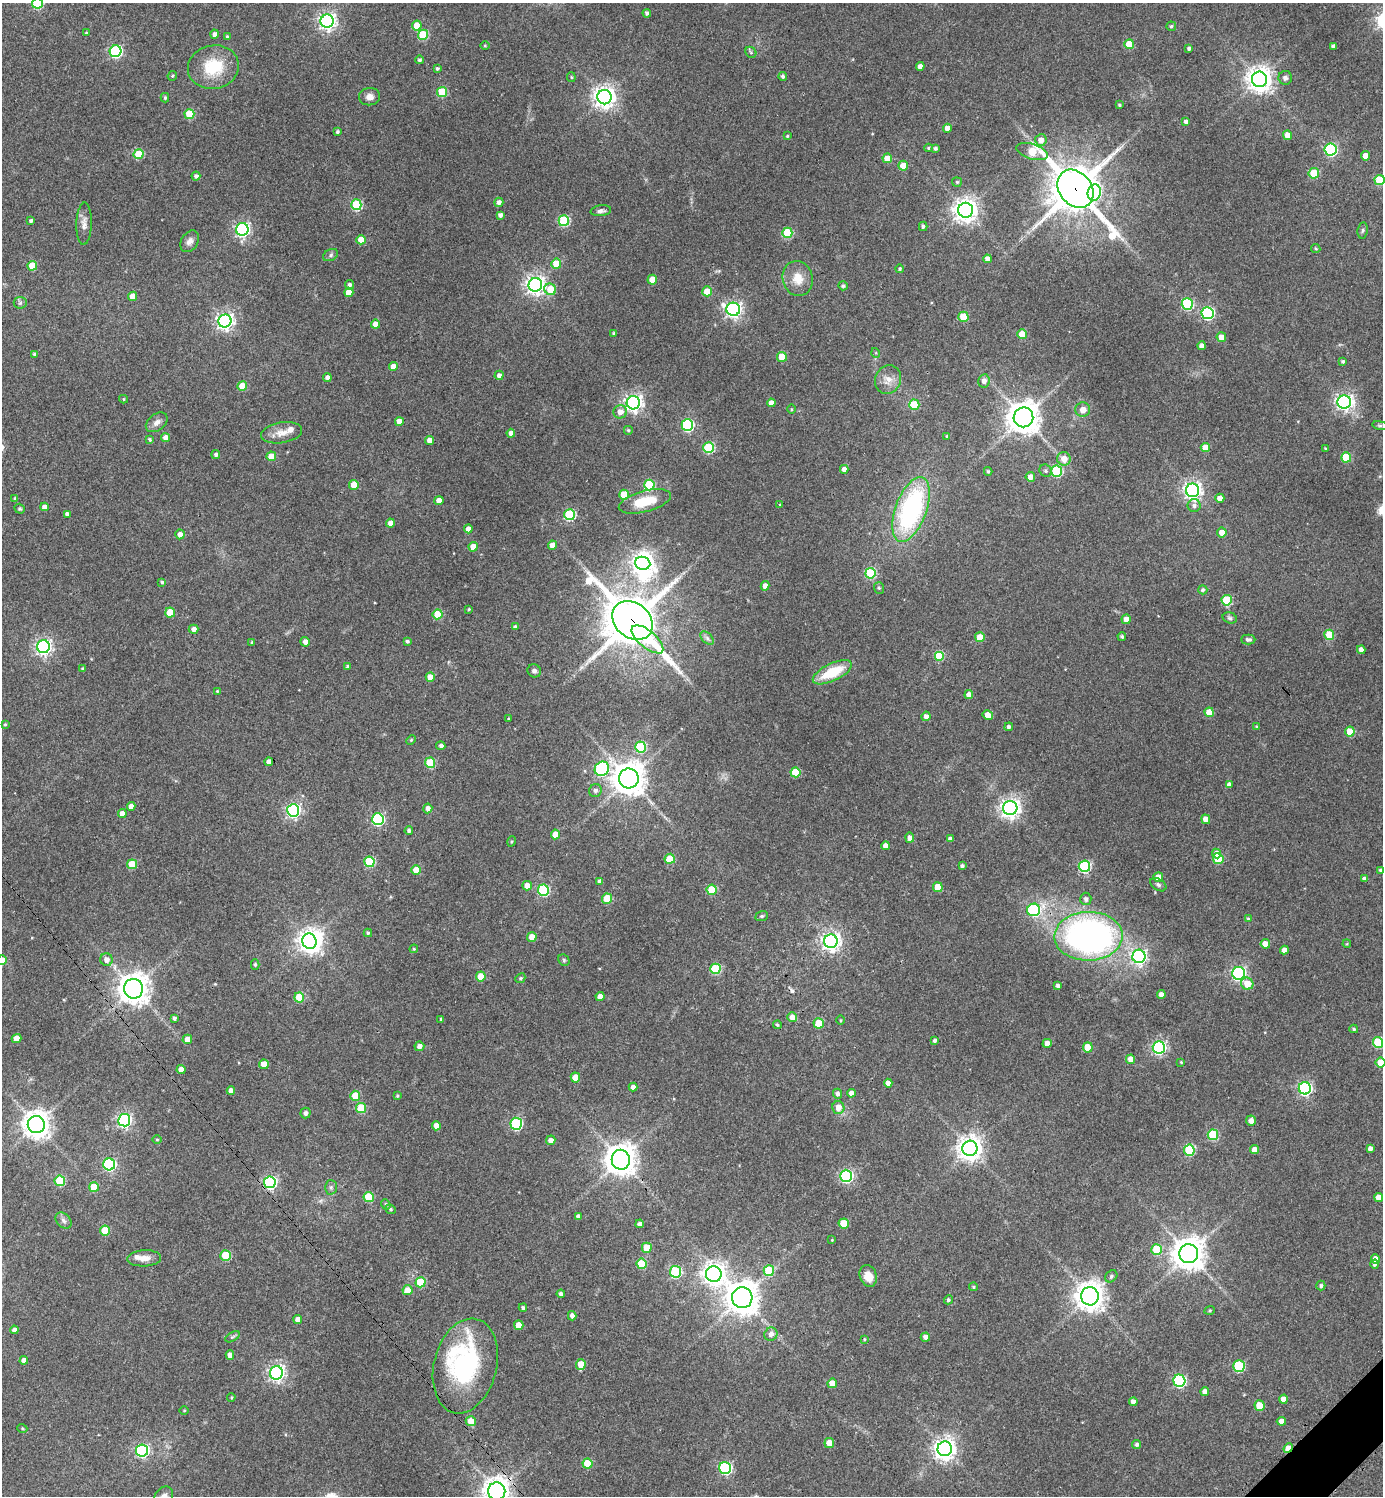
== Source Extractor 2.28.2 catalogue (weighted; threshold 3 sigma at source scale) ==
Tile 6 of 4 x 4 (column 2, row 2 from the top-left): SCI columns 1685-3065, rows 2995-4488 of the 5989 x 5991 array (HDU 1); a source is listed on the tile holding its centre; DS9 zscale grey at full resolution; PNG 1385 x 1498 px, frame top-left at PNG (2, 3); each listed source drawn as its Kron ellipse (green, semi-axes under 4 px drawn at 4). Shown black and unused: <1% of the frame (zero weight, under 3 of 4 exposures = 1% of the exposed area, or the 3 px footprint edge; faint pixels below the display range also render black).
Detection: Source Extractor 2.28.2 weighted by HDU 2 'WHT'; one run over the whole footprint, this tile lists its part. Background 0.0624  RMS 0.0053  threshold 0.024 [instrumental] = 3 sigma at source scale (4.5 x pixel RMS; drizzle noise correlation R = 1.50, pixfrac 1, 0.05/0.05 arcsec/px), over >= 5 px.
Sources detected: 389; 3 inside a brighter object's white glare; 1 cosmic-ray / hot-pixel residue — neither listed nor drawn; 3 inside a brighter listed object's ellipse — not listed separately; the other 382 listed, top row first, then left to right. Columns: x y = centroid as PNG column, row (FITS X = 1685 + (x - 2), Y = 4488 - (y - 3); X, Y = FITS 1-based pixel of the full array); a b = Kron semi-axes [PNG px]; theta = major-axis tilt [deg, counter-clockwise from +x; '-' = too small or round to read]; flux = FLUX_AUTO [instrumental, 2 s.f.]
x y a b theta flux
37 3 5 5 - 45
647 13 4 4 - 1.5
327 21 6 6 - 210
417 25 5 4 - 9.2
1171 26 5 4 - 0.92
86 33 4 3 - 0.46
214 34 4 4 - 1.9
423 35 5 5 - 27
227 37 4 3 - 0.81
1129 44 5 5 - 14
485 46 5 3 - 0.48
1333 46 4 3 - 1.6
1189 48 3 3 - 1.4
115 51 6 6 - 78
751 52 6 5 - 0.85
420 60 4 4 - 1.2
920 66 4 4 - 3.8
213 67 26 21 11 21
437 69 4 4 - 1
172 76 5 4 - 0.86
783 76 4 4 - 1.3
571 77 5 4 - 0.6
1285 78 7 6 - 1.7
1259 79 8 7 - 520
442 92 5 5 - 29
370 97 10 8 7 3.1
604 97 7 7 - 370
165 98 5 4 - 0.99
1119 105 4 3 - 0.69
189 114 5 5 - 20
1186 122 4 4 - 2.2
947 128 4 4 - 3.7
337 132 4 3 - 0.96
1287 135 5 4 - 4.8
787 136 4 4 - 0.66
1041 140 6 5 - 4.5
929 148 4 3 - 0.71
935 148 4 4 - 1.1
1330 149 6 6 - 77
1032 152 16 7 -17 21
139 154 5 5 - 20
1366 156 4 4 - 5.5
887 158 5 5 - 7.8
903 166 5 4 - 8.7
1314 173 5 5 - 20
196 176 4 4 - 1.5
1379 180 5 5 - 23
957 182 5 4 - 0.75
1075 189 21 16 -52 2000
1094 193 8 6 75 66
499 202 5 4 - 2.3
356 205 5 5 - 39
966 210 7 7 - 460
601 211 10 5 7 1.7
500 215 4 4 - 1.8
31 221 4 3 - 1.3
564 221 5 5 - 45
84 224 21 7 88 3.7
923 226 5 4 - 0.95
242 229 6 6 - 130
1363 230 8 5 83 1.1
787 233 5 5 - 28
361 240 4 4 - 10
190 241 11 8 58 2.9
1316 248 5 4 - 0.63
331 255 8 5 29 1.3
988 259 4 4 - 3.7
556 264 5 5 - 15
32 266 5 4 - 16
900 269 4 4 - 0.88
798 278 18 15 -75 8.5
652 280 5 4 - 9.6
349 285 5 4 - 1.7
535 285 7 7 - 270
843 286 4 4 - 1.2
550 289 6 5 - 10
707 291 5 5 - 7.8
349 292 5 4 - 7
133 296 5 4 - 6.2
20 303 6 6 - 1.2
1187 304 6 5 - 44
733 309 7 6 - 170
1208 313 6 6 - 74
963 317 5 5 - 15
225 321 6 6 - 210
375 324 4 4 - 4.6
614 333 3 3 - 1
1022 334 5 5 - 13
1221 337 5 4 - 4.6
1202 346 4 4 - 2.6
876 353 5 3 - 0.5
35 354 4 3 - 1.7
782 357 5 5 - 14
1343 361 4 3 - 0.97
393 367 4 4 - 5.2
499 375 5 4 - 2.4
327 378 4 4 - 2.1
888 380 15 12 65 5.4
984 381 7 5 81 2.6
242 386 5 5 - 11
123 399 4 4 - 0.63
1344 402 7 6 - 180
633 403 6 6 - 220
771 403 4 4 - 3.4
914 405 5 5 - 13
791 409 5 3 - 0.46
1083 410 7 7 - 4.4
620 412 7 6 - 3.8
1023 417 10 10 - 820
157 422 12 8 38 3
399 422 4 4 - 4.8
687 425 6 5 - 65
1380 425 8 4 -8 0.84
628 430 4 4 - 0.77
282 433 21 10 10 5.8
511 433 4 4 - 2.3
947 436 4 3 - 0.86
166 438 4 4 - 4.6
149 439 4 3 - 0.86
429 440 4 4 - 3.5
1205 447 5 4 - 8.5
709 448 5 5 - 43
1325 448 3 3 - 0.46
216 455 4 4 - 1.5
271 456 5 5 - 8
1346 457 5 5 - 19
1064 459 7 6 - 5.2
844 469 4 4 - 3.2
988 471 4 3 - 0.73
1046 471 6 5 - 1.3
1057 471 5 5 - 39
1030 477 5 5 - 3.7
354 485 5 4 - 9
649 485 5 5 - 34
1193 490 7 6 - 230
624 495 5 5 - 15
1220 498 4 4 - 4.1
15 499 4 4 - 1.1
439 501 4 4 - 5.1
645 501 27 10 15 16
780 505 3 3 - 0.61
1194 506 6 6 - 1.9
44 507 4 4 - 3
20 509 5 4 - 0.73
911 509 34 15 70 90
67 514 4 4 - 1.8
570 515 5 5 - 48
390 523 4 4 - 3.6
468 529 4 4 - 3.6
1222 532 5 5 - 4.3
180 534 5 4 - 2.9
552 545 4 4 - 4.5
473 547 4 4 - 6.7
643 563 7 6 - 330
870 573 5 5 - 35
162 582 4 4 - 0.89
765 586 5 4 - 3.3
879 588 6 5 - 0.9
1203 590 4 4 - 1.2
1227 600 5 5 - 32
469 609 3 3 - 0.67
170 613 5 5 - 13
438 614 5 5 - 15
1230 618 7 5 -17 1.1
1126 619 4 4 - 4.1
632 620 22 17 -41 2300
515 627 4 4 - 1.5
194 629 5 4 - 2.7
1329 635 5 5 - 19
980 637 5 5 - 10
1122 637 4 4 - 1.1
707 638 8 5 -46 1.5
647 639 19 8 -40 39
1248 639 7 5 0 1.6
407 641 3 3 - 0.92
252 642 3 3 - 0.69
305 642 5 4 - 3.2
43 647 6 6 - 160
1361 650 4 4 - 2.6
939 656 5 5 - 21
348 667 4 3 - 1.1
83 669 4 3 - 1.1
534 671 7 6 - 1.5
832 672 21 9 25 19
430 677 4 4 - 5.9
217 691 3 3 - 0.54
969 695 4 4 - 4
1209 712 5 4 - 9.2
988 715 5 4 - 5.9
926 716 5 4 - 2.7
509 718 4 2 - 0.48
5 724 4 3 - 0.7
1009 727 4 4 - 1.3
1257 727 4 4 - 0.87
1350 732 5 5 - 10
411 740 5 4 - 0.66
441 746 4 4 - 1.5
641 747 5 5 - 37
269 762 4 4 - 3.3
430 763 5 5 - 24
602 769 7 7 - 73
795 772 5 5 - 15
629 778 10 10 - 880
1229 785 4 4 - 2.3
595 790 6 6 - 1.7
131 806 4 4 - 3
428 808 5 4 - 2.6
1010 808 7 7 - 280
293 810 6 6 - 130
122 814 4 4 - 4.8
378 819 6 6 - 71
1206 819 5 4 - 4.6
409 831 4 4 - 1.3
555 834 5 4 - 7.8
910 838 5 4 - 2.6
950 839 4 4 - 1.7
512 841 5 3 - 0.59
885 846 4 4 - 2.9
1216 853 5 4 - 3
670 859 5 5 - 16
1218 859 5 5 - 22
369 862 5 5 - 31
132 864 5 5 - 15
962 866 3 3 - 1.1
1084 866 6 5 - 56
416 870 5 5 - 9.2
1381 871 4 3 - 1.6
1158 877 5 5 - 5
1365 879 4 4 - 2.5
600 881 4 4 - 2.1
1158 885 9 5 -33 1.4
527 886 5 4 - 5.2
938 887 5 5 - 13
543 890 6 5 - 46
712 890 5 5 - 20
607 899 5 5 - 20
1086 899 6 5 - 1.6
1034 910 6 6 - 61
762 916 6 5 - 0.8
1248 919 4 4 - 0.69
368 933 4 4 - 0.83
1089 936 34 24 2 200
532 937 5 4 - 4.9
309 941 8 7 - 420
831 941 7 7 - 260
1265 944 4 4 - 5.3
1347 944 4 3 - 0.47
414 949 4 3 - 0.49
1284 950 4 4 - 3.4
1139 956 7 6 - 120
2 960 5 4 - 5.5
106 960 6 6 - 3.1
564 960 6 5 - 0.79
255 964 5 4 - 0.86
715 969 5 5 - 28
1239 973 6 6 - 110
481 976 5 5 - 13
520 978 5 4 - 0.8
1247 984 6 6 - 7.9
1058 986 4 4 - 1.7
134 989 10 9 - 700
1161 995 4 4 - 2.9
299 997 5 5 - 18
600 997 4 4 - 3.7
792 1017 5 5 - 4.3
174 1018 4 3 - 1.3
441 1019 3 3 - 0.54
841 1020 4 3 - 0.49
819 1023 5 5 - 15
777 1025 4 3 - 0.74
1354 1029 4 3 - 0.87
17 1038 5 4 - 6.4
187 1039 4 4 - 5
934 1041 4 4 - 1.3
1047 1043 4 4 - 3.9
1378 1043 5 5 - 34
419 1046 5 4 - 2.4
1088 1047 5 5 - 14
1159 1047 6 6 - 120
1131 1059 5 4 - 5
1181 1062 3 3 - 0.48
1381 1062 5 5 - 9.7
264 1064 4 4 - 6.1
181 1069 4 4 - 4
575 1077 5 4 - 8.1
888 1083 4 4 - 3.2
633 1087 4 4 - 2.2
1305 1088 6 6 - 100
231 1091 4 4 - 2.8
851 1093 4 4 - 2.8
837 1094 5 4 - 1.7
355 1096 5 5 - 13
397 1096 4 3 - 0.57
361 1108 5 5 - 19
838 1108 6 6 - 4.4
306 1113 5 5 - 1.7
124 1120 6 6 - 130
1251 1121 5 5 - 3
36 1124 8 8 - 580
516 1124 6 5 - 58
436 1126 4 4 - 3.5
1213 1135 5 5 - 32
157 1140 5 3 - 0.5
551 1140 5 4 - 2.9
970 1148 7 7 - 500
1370 1148 4 4 - 2.1
1189 1150 5 5 - 35
1255 1150 5 4 - 3.8
621 1160 10 9 - 810
109 1164 6 6 - 74
846 1176 6 6 - 85
60 1181 5 5 - 27
270 1182 6 6 - 94
94 1187 5 5 - 13
331 1187 7 6 - 1.3
369 1197 5 5 - 20
1378 1197 4 4 - 4.6
386 1204 5 4 - 0.78
391 1209 5 4 - 0.84
578 1216 4 4 - 1.9
64 1221 9 6 -47 1.8
640 1224 4 4 - 2
844 1224 5 5 - 15
105 1230 5 5 - 15
832 1240 3 3 - 0.38
647 1248 5 5 - 10
1156 1249 5 5 - 19
1189 1254 9 9 - 860
226 1255 5 5 - 23
144 1258 17 8 3 4.8
1376 1259 5 4 - 5.8
641 1264 5 5 - 19
1375 1264 4 4 - 1.2
769 1271 5 5 - 25
675 1272 6 5 - 52
714 1274 8 7 - 380
868 1276 11 8 -70 6
1111 1276 7 5 47 1.2
420 1282 5 5 - 17
1321 1286 5 4 - 1.2
973 1287 4 4 - 0.64
407 1290 5 5 - 7.5
561 1294 4 4 - 1.6
1090 1296 9 9 - 650
742 1298 10 10 - 820
948 1300 5 4 - 1
523 1308 4 4 - 1.2
1210 1310 5 3 - 0.6
572 1316 4 4 - 2.7
298 1319 4 4 - 3.4
519 1325 5 4 - 6.4
14 1330 4 4 - 1.8
771 1334 7 6 - 2.6
232 1337 8 4 30 0.89
925 1337 4 4 - 2.3
864 1339 3 3 - 0.49
230 1355 4 4 - 3.9
24 1360 4 4 - 3.3
581 1364 5 4 - 8.4
465 1366 48 31 76 68
1239 1366 6 5 - 36
276 1373 7 6 - 180
1179 1381 6 6 - 72
832 1383 5 5 - 6.7
1205 1392 4 4 - 2.6
231 1397 4 3 - 0.58
1283 1399 4 4 - 4.8
1133 1402 4 4 - 3.2
1259 1406 5 5 - 15
184 1410 5 3 - 0.45
471 1421 5 5 - 6.8
1281 1421 4 4 - 3
22 1428 5 3 - 0.51
829 1443 5 5 - 5.2
1137 1444 5 4 - 1.1
1288 1448 5 4 - 8.7
945 1449 7 7 - 380
142 1451 6 6 - 97
587 1464 5 5 - 14
725 1468 6 6 - 71
497 1491 9 8 - 550
164 1496 11 8 49 2.6
Overlapping masked pixels (flux is a lower limit): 5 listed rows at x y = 1075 189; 632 620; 270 1182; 1288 1448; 497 1491
Isophote crosses this tile's border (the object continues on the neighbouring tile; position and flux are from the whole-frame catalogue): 7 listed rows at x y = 37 3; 1379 180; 1381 871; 2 960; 1381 1062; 497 1491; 164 1496